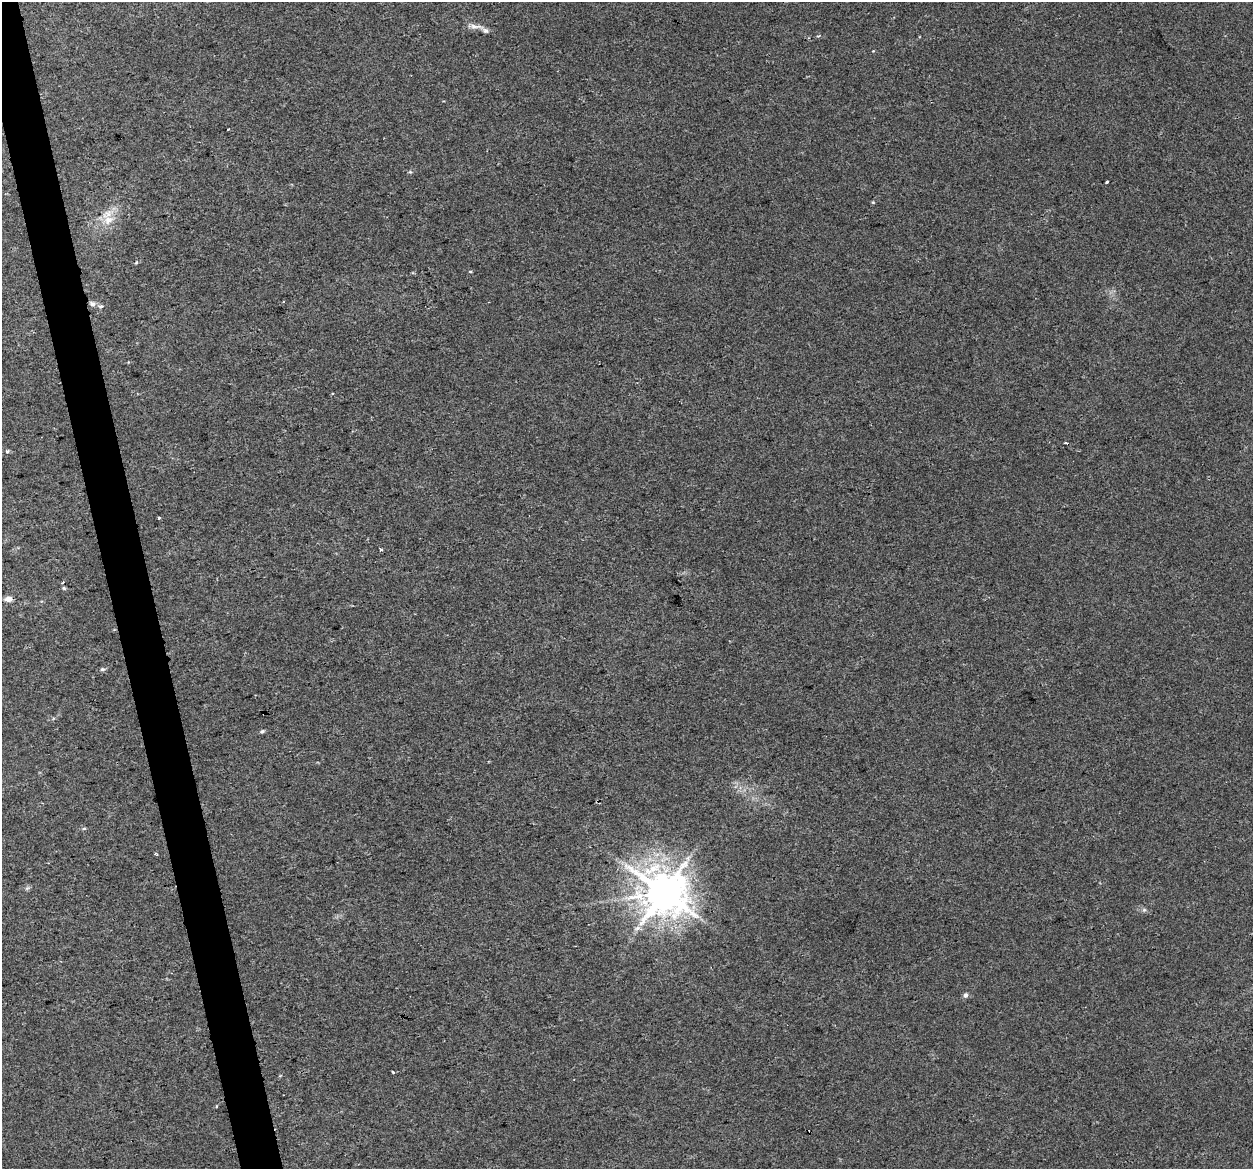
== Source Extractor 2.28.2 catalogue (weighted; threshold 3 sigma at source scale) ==
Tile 11 of 4 x 4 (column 3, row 3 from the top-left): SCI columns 2501-3751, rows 1250-2416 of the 5001 x 4785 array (HDU 1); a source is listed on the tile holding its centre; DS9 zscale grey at full resolution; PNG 1255 x 1171 px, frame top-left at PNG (2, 2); no overlay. Shown black and unused: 3% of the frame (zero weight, under 2 of 3 exposures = <1% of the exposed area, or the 3 px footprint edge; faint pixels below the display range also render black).
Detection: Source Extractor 2.28.2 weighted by HDU 2 'WHT'; one run over the whole footprint, this tile lists its part. Background 0.00647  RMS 0.0062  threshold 0.028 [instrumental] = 3 sigma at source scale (4.5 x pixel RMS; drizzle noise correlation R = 1.50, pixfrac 1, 0.0396/0.0396 arcsec/px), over >= 5 px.
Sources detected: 24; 3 cosmic-ray / hot-pixel residue — not listed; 1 inside a brighter listed object's ellipse — not listed separately; the other 20 listed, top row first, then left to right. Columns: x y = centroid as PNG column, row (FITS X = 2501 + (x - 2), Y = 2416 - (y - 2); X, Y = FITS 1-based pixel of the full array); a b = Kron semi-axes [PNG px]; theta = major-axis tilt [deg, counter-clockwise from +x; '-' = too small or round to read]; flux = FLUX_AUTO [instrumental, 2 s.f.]
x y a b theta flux
475 26 21 5 -6 3.7
228 129 3 2 - 0.99
1107 182 3 3 - 1.2
873 202 5 4 - 0.64
108 220 15 10 38 8.1
92 304 7 7 - 2.1
101 306 6 5 - 1.1
7 451 5 3 - 0.88
159 518 3 3 - 1.3
381 549 3 3 - 1.3
63 583 3 3 - 3.7
8 599 7 6 - 3.8
102 669 6 5 - 1.2
262 731 6 4 40 0.97
84 828 6 4 1 0.74
664 892 13 11 -27 2200
1144 910 6 6 - 1.2
637 928 8 6 44 2.2
966 995 6 6 - 1.6
393 1072 3 2 - 1